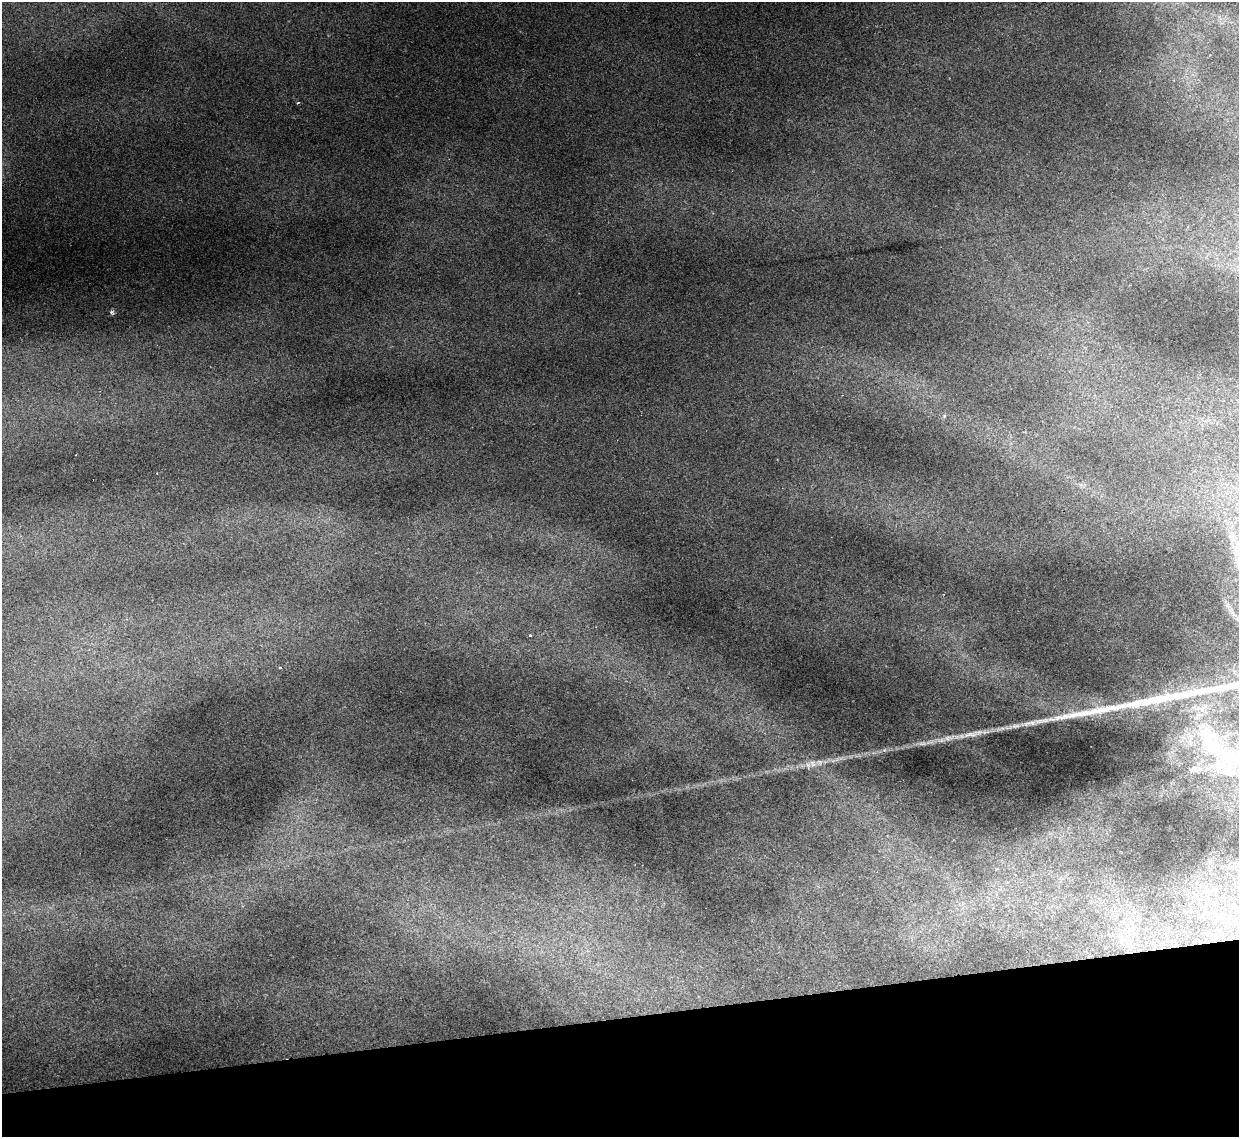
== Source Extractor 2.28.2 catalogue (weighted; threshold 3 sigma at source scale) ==
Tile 14 of 4 x 4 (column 2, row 4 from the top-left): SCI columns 1238-2474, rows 251-1385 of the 4949 x 4930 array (HDU 1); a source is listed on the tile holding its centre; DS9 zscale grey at full resolution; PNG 1241 x 1139 px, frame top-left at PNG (2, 2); no overlay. Shown black and unused: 10% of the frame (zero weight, under 2 of 3 exposures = <1% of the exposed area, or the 3 px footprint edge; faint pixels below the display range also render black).
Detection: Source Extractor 2.28.2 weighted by HDU 2 'WHT'; one run over the whole footprint, this tile lists its part. Background 0.16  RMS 0.0093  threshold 0.0417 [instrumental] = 3 sigma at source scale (4.5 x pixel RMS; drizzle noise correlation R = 1.50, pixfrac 1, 0.05/0.05 arcsec/px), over >= 5 px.
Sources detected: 11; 1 long thin detection or spike segment (spike, bleed or trail) — not listed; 1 inside a brighter listed object's ellipse — not listed separately; the other 9 listed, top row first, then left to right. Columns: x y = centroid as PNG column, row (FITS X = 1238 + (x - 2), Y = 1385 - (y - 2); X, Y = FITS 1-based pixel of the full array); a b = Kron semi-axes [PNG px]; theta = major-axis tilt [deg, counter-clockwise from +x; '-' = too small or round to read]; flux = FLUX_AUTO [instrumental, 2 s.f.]
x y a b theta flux
298 103 4 3 - 0.94
112 312 6 5 - 1.6
944 416 6 5 - 1.6
530 636 4 3 - 1.4
280 667 3 3 - 2.3
1208 734 24 13 -12 19
1228 756 20 18 -44 27
813 764 11 6 -61 4.4
1194 769 8 6 -21 2.9